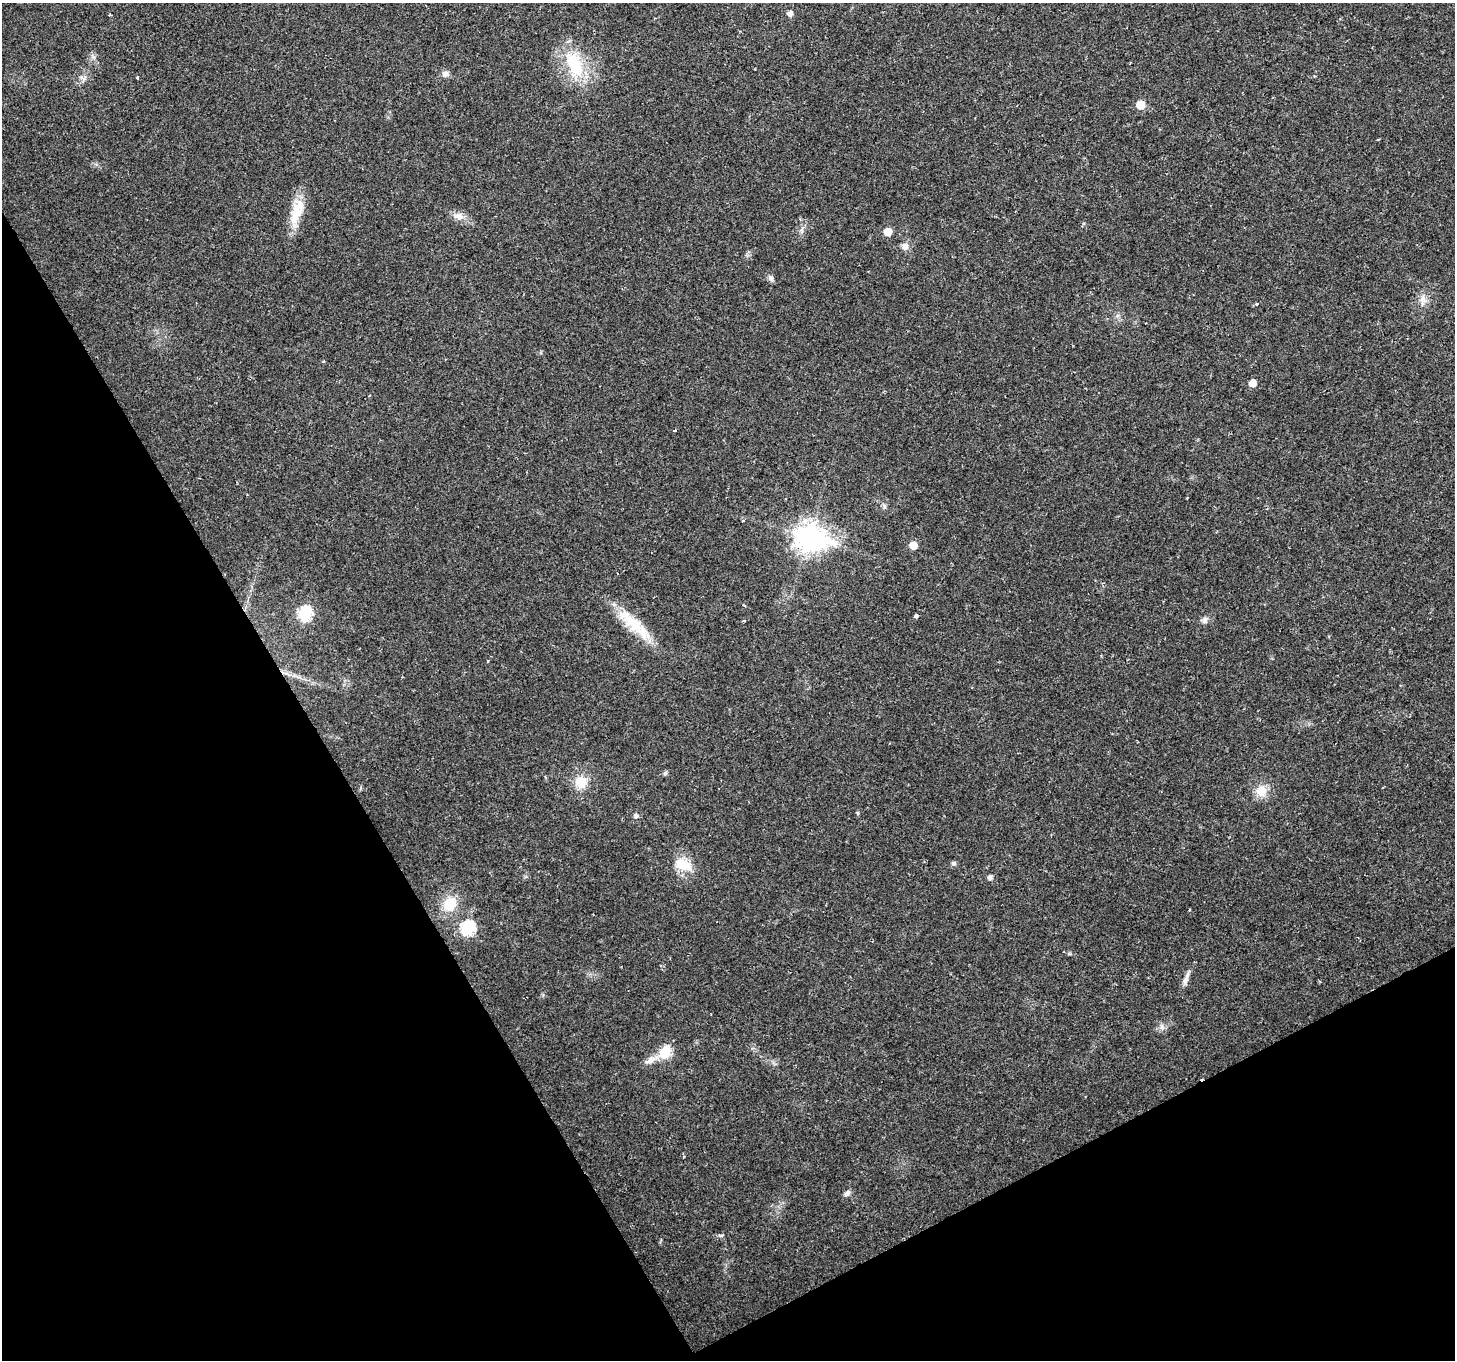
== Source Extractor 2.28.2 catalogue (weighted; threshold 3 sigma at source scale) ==
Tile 14 of 4 x 4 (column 2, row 4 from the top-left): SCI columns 1454-2906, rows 108-1465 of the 5817 x 5709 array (HDU 1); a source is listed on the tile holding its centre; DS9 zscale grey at full resolution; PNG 1457 x 1362 px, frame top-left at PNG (2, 3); no overlay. Shown black and unused: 28% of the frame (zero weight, under 2 of 3 exposures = <1% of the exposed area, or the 3 px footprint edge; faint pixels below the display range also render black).
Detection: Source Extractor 2.28.2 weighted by HDU 2 'WHT'; one run over the whole footprint, this tile lists its part. Background 0.0332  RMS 0.0032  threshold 0.0143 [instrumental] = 3 sigma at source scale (4.5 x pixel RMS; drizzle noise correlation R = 1.50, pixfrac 1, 0.0396/0.0396 arcsec/px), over >= 5 px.
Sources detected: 41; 1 inside a brighter listed object's ellipse — not listed separately; the other 40 listed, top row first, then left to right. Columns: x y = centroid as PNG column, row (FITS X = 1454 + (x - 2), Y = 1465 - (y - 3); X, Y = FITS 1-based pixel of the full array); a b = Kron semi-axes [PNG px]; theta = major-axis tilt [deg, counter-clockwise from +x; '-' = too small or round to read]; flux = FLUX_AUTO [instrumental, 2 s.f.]
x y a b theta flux
790 13 5 5 - 1.5
1130 63 3 2 - 0.33
574 64 37 19 -68 16
445 74 10 8 -10 1.5
137 77 3 3 - 1.1
1140 105 5 5 - 9.4
458 216 14 9 -15 2.6
295 217 29 14 72 7
887 232 5 5 - 6.7
905 246 10 9 - 1.8
771 278 9 6 -60 1
1423 300 13 9 -90 2.4
1257 304 4 4 - 0.49
1253 383 5 5 - 4.1
675 430 4 3 - 0.36
884 507 8 4 -82 0.64
743 521 3 3 - 0.52
809 537 10 9 - 390
913 545 5 5 - 5
305 613 7 6 - 41
916 616 4 3 - 2.5
1205 620 9 7 -85 1.1
743 621 3 3 - 0.44
634 624 59 13 -43 13
488 660 4 3 - 0.25
665 773 5 5 - 0.86
581 782 11 11 - 6.9
1261 791 14 13 - 4.8
858 813 6 4 -89 0.39
636 816 7 6 - 0.81
953 863 6 5 - 0.89
683 865 24 15 -22 6.8
990 878 5 5 - 1.4
449 904 17 14 60 8.4
468 928 7 6 - 44
1186 979 20 6 70 2
1162 1026 9 4 -81 0.85
664 1053 6 6 - 24
651 1060 16 7 29 2.3
847 1193 10 6 48 1.1